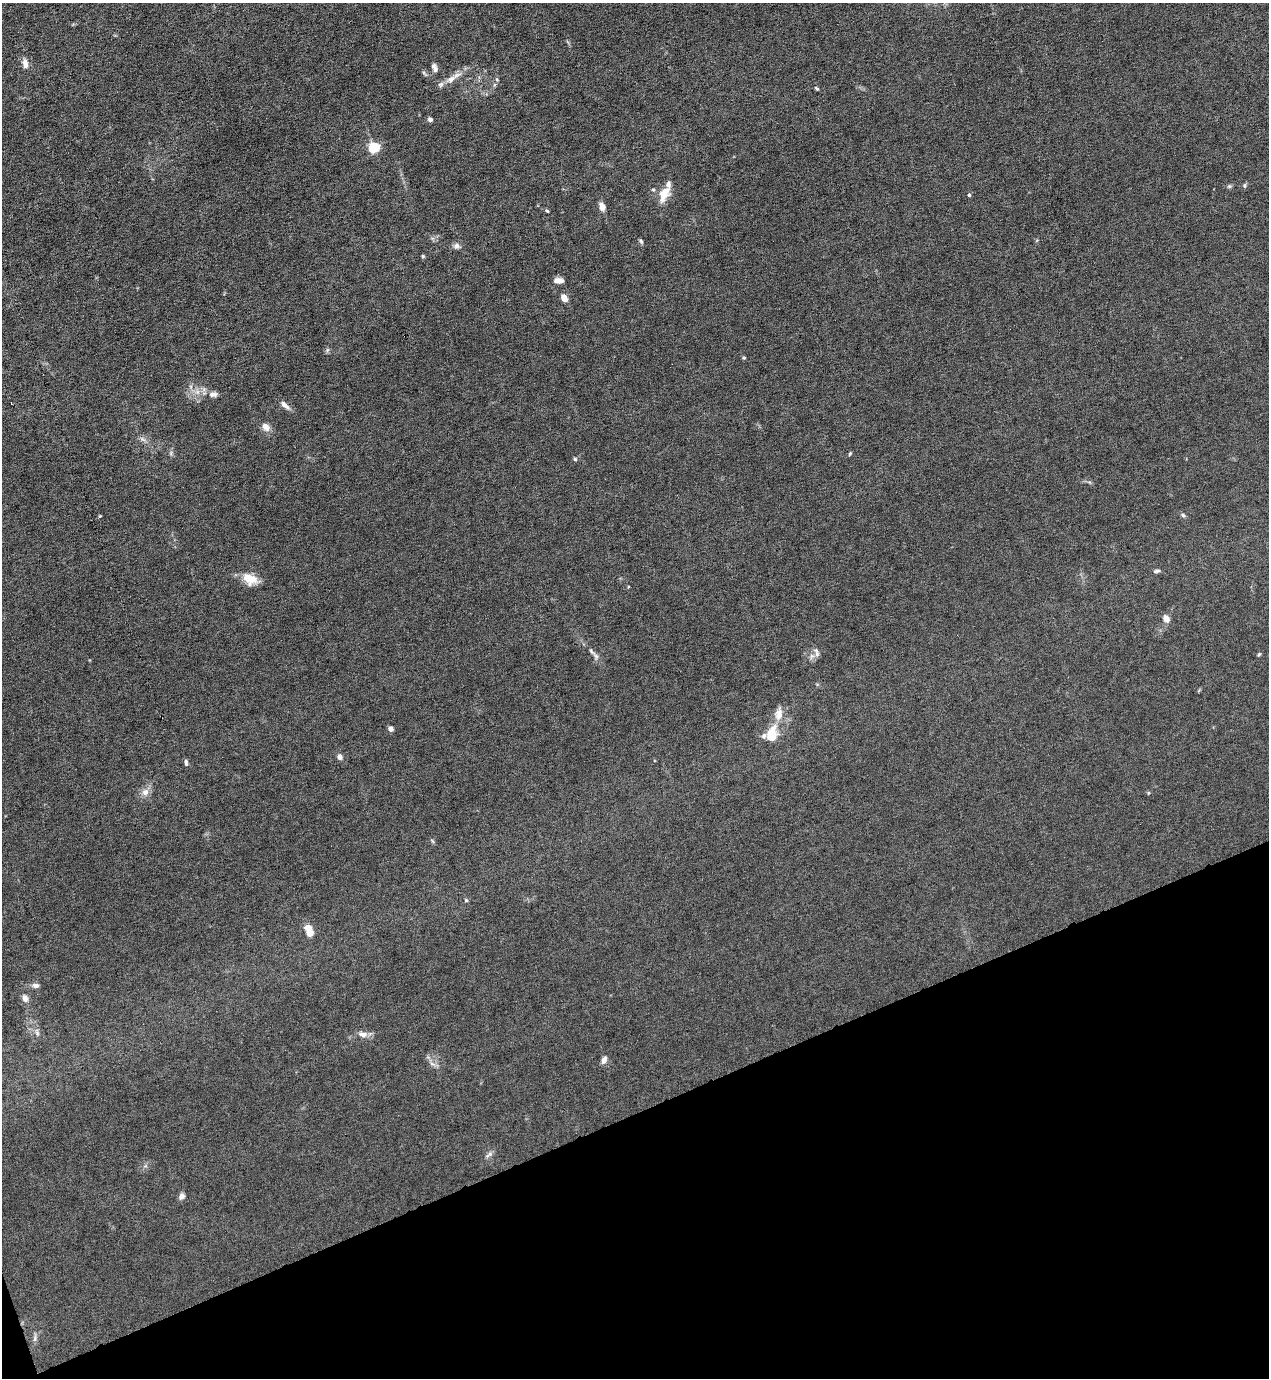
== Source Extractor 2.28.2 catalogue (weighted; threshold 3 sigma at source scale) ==
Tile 14 of 4 x 4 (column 2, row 4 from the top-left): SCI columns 1544-2810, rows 1-1376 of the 5490 x 5506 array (HDU 1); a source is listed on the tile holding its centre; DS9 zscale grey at full resolution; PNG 1271 x 1380 px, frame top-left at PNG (2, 3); no overlay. Shown black and unused: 19% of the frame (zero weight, under 6 of 12 exposures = <1% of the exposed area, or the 3 px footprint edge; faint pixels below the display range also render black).
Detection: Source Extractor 2.28.2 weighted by HDU 2 'WHT'; one run over the whole footprint, this tile lists its part. Background 0.017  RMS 0.0031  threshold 0.0129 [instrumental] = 3 sigma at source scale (4.09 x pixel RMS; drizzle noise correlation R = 1.36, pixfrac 0.8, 0.05/0.05 arcsec/px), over >= 5 px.
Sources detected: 56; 3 inside a brighter listed object's ellipse — not listed separately; the other 53 listed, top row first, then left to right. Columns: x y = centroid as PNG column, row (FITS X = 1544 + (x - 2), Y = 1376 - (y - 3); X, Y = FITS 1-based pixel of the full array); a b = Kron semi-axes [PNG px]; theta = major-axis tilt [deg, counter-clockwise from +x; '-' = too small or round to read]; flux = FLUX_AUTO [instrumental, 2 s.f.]
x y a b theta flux
25 64 11 6 -80 2
435 68 11 6 -68 1.3
451 79 16 8 35 2.4
497 80 5 3 - 0.29
817 88 6 4 -38 0.39
430 119 5 5 - 0.93
373 147 5 5 - 30
1229 186 6 5 - 0.48
1244 186 8 4 90 0.42
664 194 23 13 64 4.7
969 195 4 4 - 0.54
602 206 9 6 -68 2.2
547 211 5 4 - 0.37
641 241 7 4 -53 0.51
457 246 10 7 -10 1.1
423 256 5 4 - 0.37
558 281 11 6 2 2.1
564 298 9 6 -59 2
327 350 7 4 88 0.49
744 358 5 4 - 0.33
191 387 7 4 -72 0.63
197 392 8 6 -45 1.3
213 394 11 7 1 1.4
285 405 14 6 -42 1.5
266 427 9 7 -43 2.4
142 439 10 5 -35 0.87
171 453 7 4 72 0.52
850 453 6 4 62 0.36
575 459 5 5 - 0.44
1183 515 6 5 - 0.62
1156 571 9 4 10 0.68
250 579 19 12 -26 5.1
1166 618 8 6 -62 2.2
591 651 15 5 -47 1.3
817 654 7 7 - 1.2
1259 654 5 4 - 0.38
779 714 20 11 80 3.3
390 729 4 4 - 2.3
771 735 19 12 76 6.7
339 757 5 4 - 1.9
186 762 8 4 -84 0.73
145 792 10 9 - 2
466 900 5 4 - 0.38
309 930 15 8 -70 3.4
36 985 10 6 -6 1
25 998 10 7 -70 1.5
37 1032 12 6 -80 1.1
362 1034 11 7 -13 2
604 1060 9 6 70 1.4
432 1064 10 4 -13 0.81
489 1154 12 5 32 0.95
181 1196 7 6 - 1.3
35 1338 13 4 84 0.81